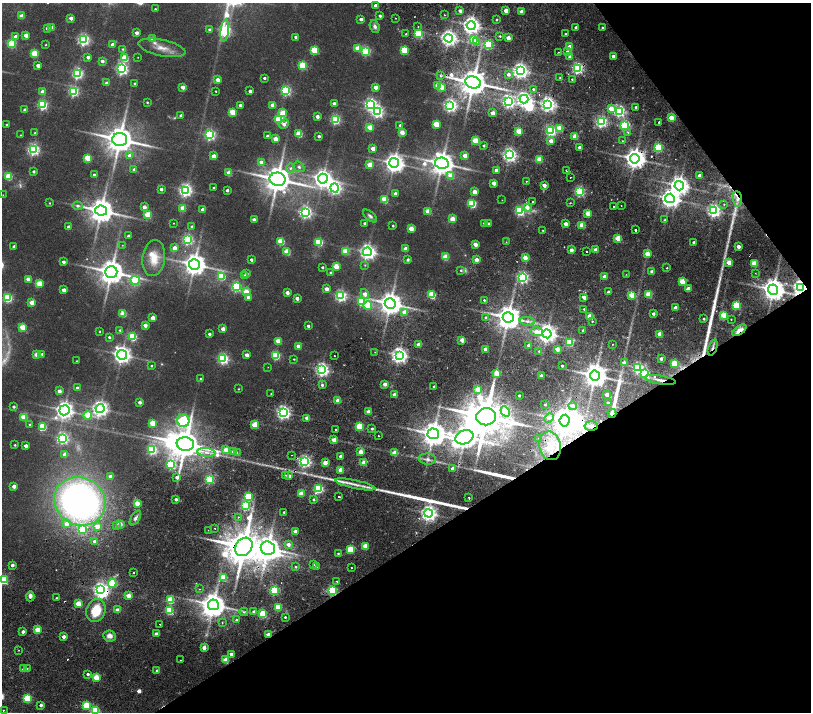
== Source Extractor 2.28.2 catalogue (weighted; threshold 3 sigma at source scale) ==
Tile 12 of 4 x 4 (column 4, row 3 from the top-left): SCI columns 4855-6472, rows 1755-3174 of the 6477 x 6411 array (HDU 1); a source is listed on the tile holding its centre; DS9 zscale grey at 2 x 2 block average (1 PNG px = mean of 2 x 2 image px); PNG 813 x 714 px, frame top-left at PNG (2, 3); each listed source drawn as its Kron ellipse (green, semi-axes under 4 px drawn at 4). Shown black and unused: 30% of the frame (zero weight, under 2 of 4 exposures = <1% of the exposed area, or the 3 px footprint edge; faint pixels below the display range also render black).
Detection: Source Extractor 2.28.2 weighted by HDU 2 'WHT'; one run over the whole footprint, this tile lists its part. Background 0.0265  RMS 0.0051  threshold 0.023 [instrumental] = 3 sigma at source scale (4.5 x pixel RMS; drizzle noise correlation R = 1.50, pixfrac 1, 0.0396/0.0396 arcsec/px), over >= 5 px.
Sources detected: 536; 8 too faint to see at this stretch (2 x 2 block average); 6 inside a brighter object's white glare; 9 cosmic-ray / hot-pixel residue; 7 long thin detections or spike segments (spike, bleed or trail) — neither listed nor drawn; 6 inside a brighter listed object's ellipse — not listed separately; the other 500 listed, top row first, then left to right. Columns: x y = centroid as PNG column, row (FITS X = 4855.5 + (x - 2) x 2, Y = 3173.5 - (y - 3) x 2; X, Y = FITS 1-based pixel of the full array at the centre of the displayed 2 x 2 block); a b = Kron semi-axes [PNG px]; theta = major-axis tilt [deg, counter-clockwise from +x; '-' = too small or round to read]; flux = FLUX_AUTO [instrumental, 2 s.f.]
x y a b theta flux
376 5 2 2 - 7.5
155 9 2 2 - 1.4
460 11 3 2 - 5.9
506 11 3 2 - 15
521 12 3 2 - 12
444 15 3 2 - 0.62
21 16 3 2 - 15
380 16 2 2 - 3.1
71 18 3 2 - 10
395 18 2 2 - 0.82
361 19 2 2 - 5.2
497 20 2 2 - 1.5
471 25 4 4 - 650
375 26 6 4 -68 4.7
52 27 3 2 - 9.2
418 27 2 2 - 1.3
576 27 2 2 - 5.7
602 27 2 2 - 1.3
47 28 3 2 - 5.8
209 29 3 3 - 2.8
225 31 11 4 84 230
137 33 2 2 - 7.4
406 34 2 2 - 3.1
418 34 3 3 - 97
566 34 2 2 - 1
26 35 3 2 - 16
500 36 2 2 - 1.4
16 37 3 3 - 5.9
296 37 2 2 - 5.9
152 38 3 3 - 13
449 38 4 4 - 520
508 38 2 2 - 14
83 40 4 4 - 220
474 40 3 3 - 66
476 42 3 3 - 17
12 43 3 3 - 80
113 44 3 2 - 6.6
488 44 3 3 - 96
46 45 2 2 - 0.83
569 47 3 2 - 20
162 48 24 8 -12 15
358 48 3 3 - 29
122 49 3 3 - 1.3
314 50 3 3 - 59
404 50 3 3 - 62
366 51 3 3 - 98
558 52 2 2 - 0.64
567 52 3 3 - 6.4
34 53 3 3 - 47
613 56 2 2 - 6.3
88 57 2 2 - 6.7
138 57 2 2 - 0.49
570 57 3 3 - 7.2
125 58 3 3 - 43
102 61 2 2 - 6.1
303 65 3 3 - 72
38 66 2 2 - 9.6
577 68 3 3 - 220
122 69 4 4 - 240
520 71 4 4 - 480
77 74 4 3 - 190
508 74 3 2 - 4.9
441 76 3 3 - 2.4
560 77 2 2 - 1.5
264 78 2 2 - 3.3
572 79 2 2 - 2.3
217 80 3 2 - 13
473 82 8 6 -14 2400
107 83 2 2 - 6.5
135 83 2 2 - 1.3
438 86 3 3 - 27
183 87 3 2 - 10
376 87 3 2 - 13
441 87 3 3 - 26
533 89 3 3 - 2
73 91 3 3 - 150
216 91 2 2 - 1.1
250 91 2 2 - 5.5
286 91 3 3 - 160
43 92 3 2 - 15
524 99 4 4 - 420
147 102 2 2 - 1.2
508 102 4 4 - 260
334 103 2 2 - 5.6
370 104 4 4 - 270
548 104 4 4 - 410
42 105 3 3 - 130
240 105 2 2 - 4.6
273 105 3 2 - 12
450 105 4 4 - 300
636 107 2 2 - 3.2
611 109 3 3 - 23
25 110 2 2 - 7.5
619 111 4 3 - 220
232 112 3 3 - 45
377 112 4 4 - 260
283 113 3 3 - 33
492 113 2 2 - 11
181 115 2 2 - 4.8
317 117 3 2 - 8
671 118 3 3 - 21
279 119 3 3 - 95
335 119 3 3 - 140
601 122 3 3 - 230
659 122 2 2 - 2.1
284 124 5 3 - 6.7
436 124 3 3 - 36
7 125 2 2 - 1.5
400 125 2 2 - 2
625 125 3 3 - 140
370 127 3 3 - 24
559 128 3 3 - 35
519 131 3 3 - 32
551 131 3 3 - 180
402 132 3 3 - 16
628 132 4 2 - 1.5
35 133 3 3 - 1.6
299 134 3 3 - 39
20 135 2 2 - 0.56
210 135 4 3 - 200
267 136 2 2 - 2.6
319 136 2 2 - 3.2
575 136 3 3 - 25
120 139 7 6 - 2400
275 139 3 3 - 19
475 141 3 3 - 40
551 141 3 2 - 13
622 141 2 2 - 0.67
484 146 2 2 - 2.2
580 147 3 2 - 9.5
658 148 3 3 - 110
33 149 4 4 - 240
373 149 3 2 - 12
129 155 3 3 - 7
509 155 4 4 - 370
214 156 3 2 - 15
465 156 3 3 - 15
88 158 3 3 - 43
539 159 3 3 - 29
635 159 5 4 - 1000
261 162 3 3 - 7.4
394 163 5 5 - 850
442 163 7 5 -10 1600
370 165 3 3 - 25
299 167 6 4 -40 2.9
290 168 4 4 - 2.4
134 170 3 3 - 4.7
496 170 3 2 - 5
566 170 2 2 - 0.66
34 171 2 2 - 3.2
229 173 3 3 - 22
94 175 2 2 - 3
450 176 4 3 - 25
699 176 2 2 - 9.6
9 177 3 3 - 46
570 177 2 2 - 2.5
278 179 8 6 -10 2300
323 179 5 5 - 710
526 181 2 2 - 0.86
494 183 3 2 - 13
544 185 3 2 - 8.5
679 186 5 4 - 760
214 188 2 2 - 1.5
335 188 4 4 - 310
161 189 2 2 - 5.8
185 190 4 4 - 300
227 190 2 2 - 3.5
579 191 3 3 - 160
475 192 3 3 - 16
395 194 3 2 - 7.2
3 195 2 2 - 0.43
670 198 5 4 - 750
385 199 3 3 - 46
737 199 7 4 -84 5.9
502 200 2 2 - 0.33
533 201 2 2 - 0.67
50 203 2 2 - 0.97
570 203 2 2 - 1.1
472 204 3 3 - 93
724 204 3 2 - 0.85
78 206 5 4 - 2.7
621 206 2 2 - 0.54
144 207 3 2 - 9.2
527 207 3 3 - 13
614 207 2 2 - 12
183 208 3 3 - 25
203 209 2 2 - 7.3
101 211 6 5 - 1600
428 211 3 3 - 23
520 211 4 3 - 140
714 211 4 4 - 330
305 212 4 4 - 280
588 214 3 3 - 31
148 215 3 3 - 43
370 216 8 4 -40 3.3
452 219 3 3 - 26
254 220 2 2 - 7.1
665 220 3 3 - 2
174 223 2 2 - 0.61
365 223 2 2 - 2.6
484 223 3 2 - 1.8
489 224 2 2 - 3.2
566 224 2 2 - 9.7
582 225 3 3 - 31
393 226 2 2 - 1.4
69 227 2 2 - 6.2
192 227 3 3 - 2.7
411 229 3 3 - 20
543 230 3 2 - 0.63
636 230 2 2 - 3.8
128 236 2 2 - 2.3
187 239 4 3 - 170
618 239 3 3 - 36
281 241 3 3 - 51
319 242 3 3 - 73
506 242 2 2 - 0.48
694 242 2 2 - 3.9
475 244 3 3 - 15
122 245 2 2 - 0.49
14 246 2 2 - 4.1
738 247 3 2 - 8.9
174 248 3 3 - 10
405 249 3 3 - 13
571 250 2 2 - 9.6
595 250 2 2 - 12
345 251 3 3 - 38
287 252 3 3 - 37
367 252 4 4 - 500
586 252 2 2 - 6.9
647 254 3 3 - 22
445 257 3 3 - 30
154 258 18 11 82 19
525 258 3 3 - 18
251 260 2 2 - 3.6
408 260 4 3 - 2
476 260 3 2 - 11
63 262 2 2 - 5.3
729 263 3 3 - 25
754 263 3 3 - 32
194 264 5 5 - 1300
365 265 3 3 - 1
322 267 2 2 - 2.2
336 267 3 3 - 28
667 268 2 2 - 2.2
461 270 3 3 - 2
111 272 6 6 - 1900
330 272 3 2 - 1.5
652 272 2 2 - 8.8
755 273 2 2 - 0.43
247 274 3 3 - 3
626 274 2 2 - 0.54
221 276 3 3 - 67
244 276 3 3 - 2.4
604 277 3 2 - 12
523 278 3 3 - 220
28 279 3 3 - 22
135 280 5 4 - 100
682 281 3 3 - 26
39 283 3 3 - 36
236 287 3 3 - 140
688 288 3 3 - 6.5
801 288 4 4 - 580
326 289 3 2 - 9.8
64 290 3 2 - 13
773 290 5 5 - 1400
246 292 3 3 - 24
608 292 2 2 - 2.5
287 293 3 2 - 10
365 294 5 3 - 13
648 294 3 3 - 39
432 295 3 3 - 56
632 295 3 3 - 38
341 296 4 4 - 220
248 297 3 3 - 8.9
584 297 3 2 - 13
8 298 3 3 - 110
297 298 3 2 - 7.7
484 300 2 2 - 4.3
361 302 3 3 - 60
32 303 3 3 - 23
390 303 5 5 - 1400
368 305 4 3 - 56
737 305 3 3 - 89
676 308 2 2 - 6.5
584 309 2 2 - 1.2
405 312 3 3 - 16
123 314 3 3 - 31
653 314 3 2 - 4
724 315 3 3 - 39
590 316 3 3 - 26
486 317 3 3 - 2.8
508 317 5 5 - 1700
153 318 3 3 - 17
704 319 2 2 - 1.7
731 319 2 2 - 0.71
527 321 8 3 -6 4.6
592 321 2 2 - 1.9
145 325 3 2 - 13
308 326 2 2 - 4
22 327 3 3 - 32
223 329 3 2 - 12
120 330 3 3 - 1.7
583 330 2 2 - 2.5
739 330 8 3 34 25
100 331 2 2 - 0.85
536 332 6 4 -2 12
209 334 3 2 - 4.2
547 334 4 4 - 750
660 334 3 3 - 18
109 337 3 3 - 2.5
133 337 3 3 - 75
462 340 2 2 - 15
278 341 3 3 - 32
569 342 3 3 - 75
613 344 2 2 - 0.65
419 345 3 2 - 13
529 345 2 2 - 7.2
298 346 3 2 - 13
713 347 8 3 69 3.5
485 349 3 2 - 12
557 349 3 2 - 15
539 351 3 2 - 1.1
375 352 2 2 - 0.54
37 354 3 3 - 27
42 354 3 2 - 2.4
122 355 5 4 - 650
247 355 3 2 - 9.1
276 355 3 3 - 83
399 355 4 4 - 510
334 356 2 2 - 0.94
223 359 4 3 - 190
294 359 3 2 - 1
661 359 3 2 - 5
77 361 2 2 - 0.66
624 363 3 3 - 6.1
674 363 4 3 - 31
151 366 2 2 - 1.5
562 366 2 2 - 2.1
268 367 2 2 - 0.35
638 368 4 3 - 170
322 370 4 4 - 340
497 373 3 3 - 26
645 374 4 3 - 120
595 375 5 5 - 1500
541 376 2 2 - 8
201 379 3 3 - 1.2
660 380 16 3 -9 8.3
385 384 2 2 - 12
322 385 3 3 - 3
434 386 2 2 - 1.7
77 388 3 2 - 4.1
238 389 2 2 - 0.81
478 389 3 3 - 17
59 391 3 2 - 8
271 394 2 2 - 1.2
394 395 2 2 - 10
607 395 2 2 - 9.6
519 396 2 2 - 2.1
338 401 3 2 - 17
140 402 2 2 - 5.8
608 403 2 2 - 2.4
545 404 3 2 - 1.6
573 406 4 4 - 6.3
14 407 2 2 - 3.4
100 409 4 4 - 550
64 410 5 5 - 710
283 412 4 4 - 370
368 412 2 2 - 12
505 412 5 4 - 100
612 413 4 2 - 13
88 415 4 3 - 39
24 417 3 3 - 39
486 417 10 8 10 5900
307 418 2 2 - 9.5
549 418 5 3 - 3.2
183 421 6 6 - 220
564 421 6 5 - 1600
152 423 3 3 - 34
30 425 2 2 - 4
254 425 3 3 - 32
591 426 6 4 -3 4.5
43 427 3 3 - 58
360 427 3 3 - 62
372 429 2 2 - 2.4
335 430 2 2 - 2.1
433 434 6 5 - 1700
378 436 2 2 - 0.72
464 437 9 6 22 1500
63 438 4 4 - 220
538 438 2 2 - 0.91
334 440 3 2 - 20
185 444 9 7 -7 3200
15 445 2 2 - 1.4
26 446 2 2 - 8.6
550 446 14 11 -78 30
152 449 4 3 - 170
226 450 4 3 - 16
234 451 3 3 - 19
206 452 9 4 -6 7.1
237 452 4 2 - 1.3
361 452 3 2 - 18
395 453 3 3 - 24
65 454 3 2 - 12
292 455 2 2 - 1.4
341 456 2 2 - 5.6
427 459 8 5 -5 5.8
305 461 4 3 - 280
325 463 3 3 - 17
364 463 3 3 - 21
171 464 3 3 - 120
452 468 2 2 - 4.2
341 470 3 3 - 19
285 475 2 2 - 1.2
110 476 2 2 - 7.2
289 476 2 2 - 8.8
177 477 3 3 - 5.3
210 479 3 3 - 110
355 484 20 3 -12 12
14 486 2 2 - 11
318 489 3 3 - 130
301 494 3 3 - 24
248 497 3 3 - 72
339 497 2 2 - 3.2
469 498 2 2 - 1.1
176 499 2 2 - 4.7
314 499 3 3 - 1.7
80 501 26 23 -28 590
137 503 4 4 - 8.6
245 506 3 3 - 120
284 512 2 2 - 2
429 513 4 4 - 500
238 517 2 2 - 1
135 518 8 4 58 3.8
67 524 4 4 - 10
120 524 3 3 - 13
117 525 3 3 - 1.5
97 526 3 3 - 15
215 528 2 2 - 0.74
82 529 4 3 - 84
208 530 2 2 - 0.34
295 531 2 2 - 10
95 541 3 3 - 9.8
288 544 3 3 - 7.3
365 546 3 3 - 30
244 547 10 8 51 4700
268 548 7 6 - 1500
351 549 3 3 - 46
338 553 3 3 - 1.6
12 565 2 2 - 6.3
313 565 3 3 - 1.1
296 567 2 2 - 3.2
317 567 2 2 - 7.2
351 567 2 2 - 2.2
134 573 2 2 - 1
224 578 3 3 - 42
3 580 3 3 - 97
337 581 3 2 - 0.96
112 583 4 3 - 96
200 589 2 2 - 0.69
100 590 4 3 - 410
274 590 3 3 - 130
332 591 3 3 - 140
30 596 5 3 - 6.1
129 596 3 3 - 16
56 598 2 2 - 1.3
170 600 3 3 - 44
78 604 4 3 - 22
213 605 5 5 - 1600
278 607 3 3 - 53
96 610 12 9 68 35
117 610 3 3 - 9.7
169 610 3 3 - 82
254 611 3 3 - 3.8
244 612 4 3 - 1.8
263 614 3 3 - 59
285 617 2 2 - 1.9
236 620 2 2 - 1.8
222 622 2 2 - 0.89
160 624 2 2 - 1.2
37 630 3 3 - 28
23 632 2 2 - 5.4
156 634 2 2 - 8.9
268 634 2 2 - 12
109 636 6 5 - 7.3
64 637 2 2 - 6.3
204 648 3 3 - 10
19 650 2 2 - 0.52
231 654 3 2 - 7.2
180 660 3 2 - 0.85
226 660 3 3 - 28
27 668 2 2 - 1.8
24 669 3 2 - 8.3
157 671 2 2 - 6.1
88 674 2 2 - 3.7
96 678 3 3 - 33
27 698 3 3 - 72
41 705 2 2 - 4.7
86 706 3 3 - 52
3 710 2 2 - 0.87
95 710 3 3 - 110
Overlapping masked pixels (flux is a lower limit): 22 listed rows (the first 20) at x y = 577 68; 473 82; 548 104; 635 159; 737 199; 801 288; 739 330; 536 332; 713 347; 660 380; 612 413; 591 426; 185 444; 550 446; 325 463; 244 547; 268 548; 112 583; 100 590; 332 591
Isophote crosses this tile's border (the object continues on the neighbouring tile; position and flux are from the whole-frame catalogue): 2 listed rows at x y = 3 580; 95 710